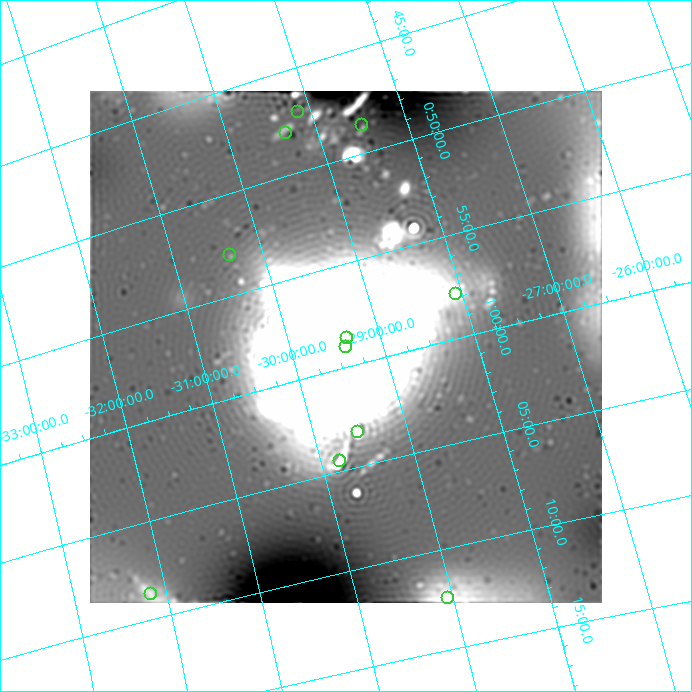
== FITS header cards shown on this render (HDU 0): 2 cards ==
NAXIS1  =                  512 / length of data axis 1
NAXIS2  =                  512 / length of data axis 2

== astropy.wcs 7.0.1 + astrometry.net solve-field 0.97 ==
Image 512 x 512 px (HDU 0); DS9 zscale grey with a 90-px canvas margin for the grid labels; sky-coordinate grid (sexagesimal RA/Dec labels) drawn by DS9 from the SOLVED WCS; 11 Tycho-2 reference stars matched to detected sources circled (green)
Header WCS: none
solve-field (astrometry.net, Tycho-2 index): SOLVED blind (the file carries no WCS)
Solved WCS: RA---TAN-SIP/DEC--TAN-SIP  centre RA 00:59:00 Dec -29:24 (14.75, -29.40 deg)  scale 39.7 arcsec/px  FOV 339.0' x 337.0'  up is -74 deg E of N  parity flipped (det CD > 0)
(file carries no celestial WCS; the grid is the blind solution)
Tycho-2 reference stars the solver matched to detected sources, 11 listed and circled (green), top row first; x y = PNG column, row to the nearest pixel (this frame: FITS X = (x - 90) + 1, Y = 512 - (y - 91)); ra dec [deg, ICRS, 3 dp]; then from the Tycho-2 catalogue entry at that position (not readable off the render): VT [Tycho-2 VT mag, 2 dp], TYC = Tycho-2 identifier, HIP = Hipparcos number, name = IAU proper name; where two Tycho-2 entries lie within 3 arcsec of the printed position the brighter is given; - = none
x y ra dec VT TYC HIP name
298 112 11.780 -29.137 9.13 6423-952-1 3682 -
362 125 12.172 -28.495 6.81 6423-1253-1 3788 -
286 133 11.986 -29.344 7.61 6423-1099-1 3733 -
230 255 13.255 -30.357 7.29 6998-1282-1 4148 -
456 294 14.466 -28.062 9.36 6424-1359-1 - -
347 338 14.652 -29.357 4.27 6424-2270-1 4577 -
346 347 14.755 -29.402 9.34 6424-1803-1 4603 -
358 432 15.824 -29.526 6.39 6424-596-1 4932 -
340 461 16.125 -29.797 8.88 6424-892-1 5036 -
151 594 17.177 -32.162 8.17 6999-1719-1 - -
448 598 18.118 -29.049 9.59 6427-1427-1 - -